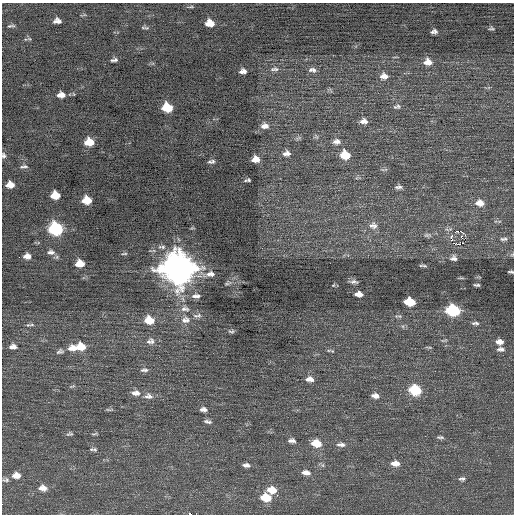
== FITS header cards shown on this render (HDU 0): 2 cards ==
NAXIS1  =                  512 / Axis length
NAXIS2  =                  512 / Axis length

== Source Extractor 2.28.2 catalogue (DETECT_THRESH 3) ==
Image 512 x 512 px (HDU 0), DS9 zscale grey, 1 PNG px = 1 image px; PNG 516 x 516 px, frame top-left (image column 1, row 512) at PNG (2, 3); no overlay
Background 0.107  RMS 0.72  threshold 2.16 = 3 sigma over >= 5 px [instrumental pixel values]
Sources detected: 113; all 113 listed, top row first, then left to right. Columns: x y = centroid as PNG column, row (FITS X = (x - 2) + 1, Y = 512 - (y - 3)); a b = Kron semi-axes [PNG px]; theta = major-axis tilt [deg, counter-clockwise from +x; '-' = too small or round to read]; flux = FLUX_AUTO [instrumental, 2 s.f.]
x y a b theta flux
190 7 9 3 9 69
55 21 7 3 65 150
59 21 5 5 - 130
210 23 8 6 -4 580
11 26 9 3 7 85
145 28 12 3 -2 81
491 28 7 4 -4 86
434 31 6 4 8 150
29 39 5 3 - 51
112 60 5 4 - 74
115 60 6 6 - 87
428 62 10 8 -2 400
274 69 13 6 4 220
311 70 9 6 49 140
314 70 8 7 - 150
243 71 8 5 3 220
382 76 10 7 86 230
385 76 8 6 89 190
61 95 8 6 4 300
397 107 10 6 9 120
167 108 8 7 - 1600
364 121 8 6 -3 270
265 126 11 8 0 300
298 138 9 4 23 96
336 141 11 8 7 240
89 142 8 6 0 930
286 153 9 7 8 250
3 155 7 6 - 120
345 155 8 7 - 1200
256 159 7 6 - 440
211 161 9 5 8 130
24 166 10 4 4 110
386 169 7 4 19 77
249 180 6 4 -41 85
10 185 7 5 0 460
398 187 9 5 5 150
55 195 8 6 0 890
87 200 8 6 -2 860
480 203 10 7 -5 460
373 225 12 10 -21 320
56 229 9 8 - 6300
458 231 3 2 - 1200
427 235 11 5 5 150
465 235 3 2 - 260
461 236 3 3 - 63
451 237 3 2 - 330
504 239 11 5 4 140
456 244 4 2 - 100
162 247 12 5 -8 170
51 252 11 7 1 210
124 254 8 3 5 65
27 256 8 6 4 300
454 258 9 7 0 190
80 264 7 6 - 690
424 266 9 3 -11 81
178 269 13 11 -17 100000
511 272 6 3 -8 77
209 274 19 8 3 370
354 282 10 4 -9 140
333 285 5 5 - 54
477 285 6 3 -4 88
359 294 7 5 -3 270
196 296 12 6 -1 200
410 302 8 6 -8 1600
185 309 13 9 -12 320
453 310 9 7 -8 5300
197 316 14 6 4 200
398 316 12 4 -2 89
149 320 10 8 -9 840
185 320 13 10 8 370
475 323 10 4 -3 120
28 325 7 5 1 91
231 331 8 4 -1 93
444 340 9 3 5 70
150 341 12 9 9 280
499 342 9 6 -5 300
13 347 9 6 5 230
81 347 12 8 -5 940
428 347 9 3 -8 63
72 348 11 7 0 420
501 349 10 5 -1 170
328 350 6 3 18 56
60 351 10 6 20 140
332 351 5 4 - 45
144 370 10 5 4 150
309 379 10 6 -6 290
72 386 10 4 21 70
415 390 9 7 -9 2600
134 393 9 5 -25 190
137 393 10 6 -50 200
148 396 12 8 -2 250
375 396 9 6 -8 260
203 409 7 5 -5 180
109 410 10 3 -2 82
207 422 10 4 -14 130
70 434 9 5 11 100
94 434 10 3 10 67
440 437 10 4 -4 110
292 440 9 6 -3 180
316 443 10 7 -7 910
341 445 13 6 -3 210
95 449 6 6 - 100
395 463 10 6 -2 410
246 465 8 5 -5 170
306 473 10 6 -8 280
16 475 9 7 2 390
462 479 9 6 6 130
6 480 9 5 6 110
43 488 10 7 -5 340
272 490 9 7 -7 680
277 495 2 2 - 150
266 497 9 7 -8 1200
189 514 4 2 - 1400
At the frame edge (FLAGS 8, measured only in part): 4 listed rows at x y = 3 155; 504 239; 511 272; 189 514